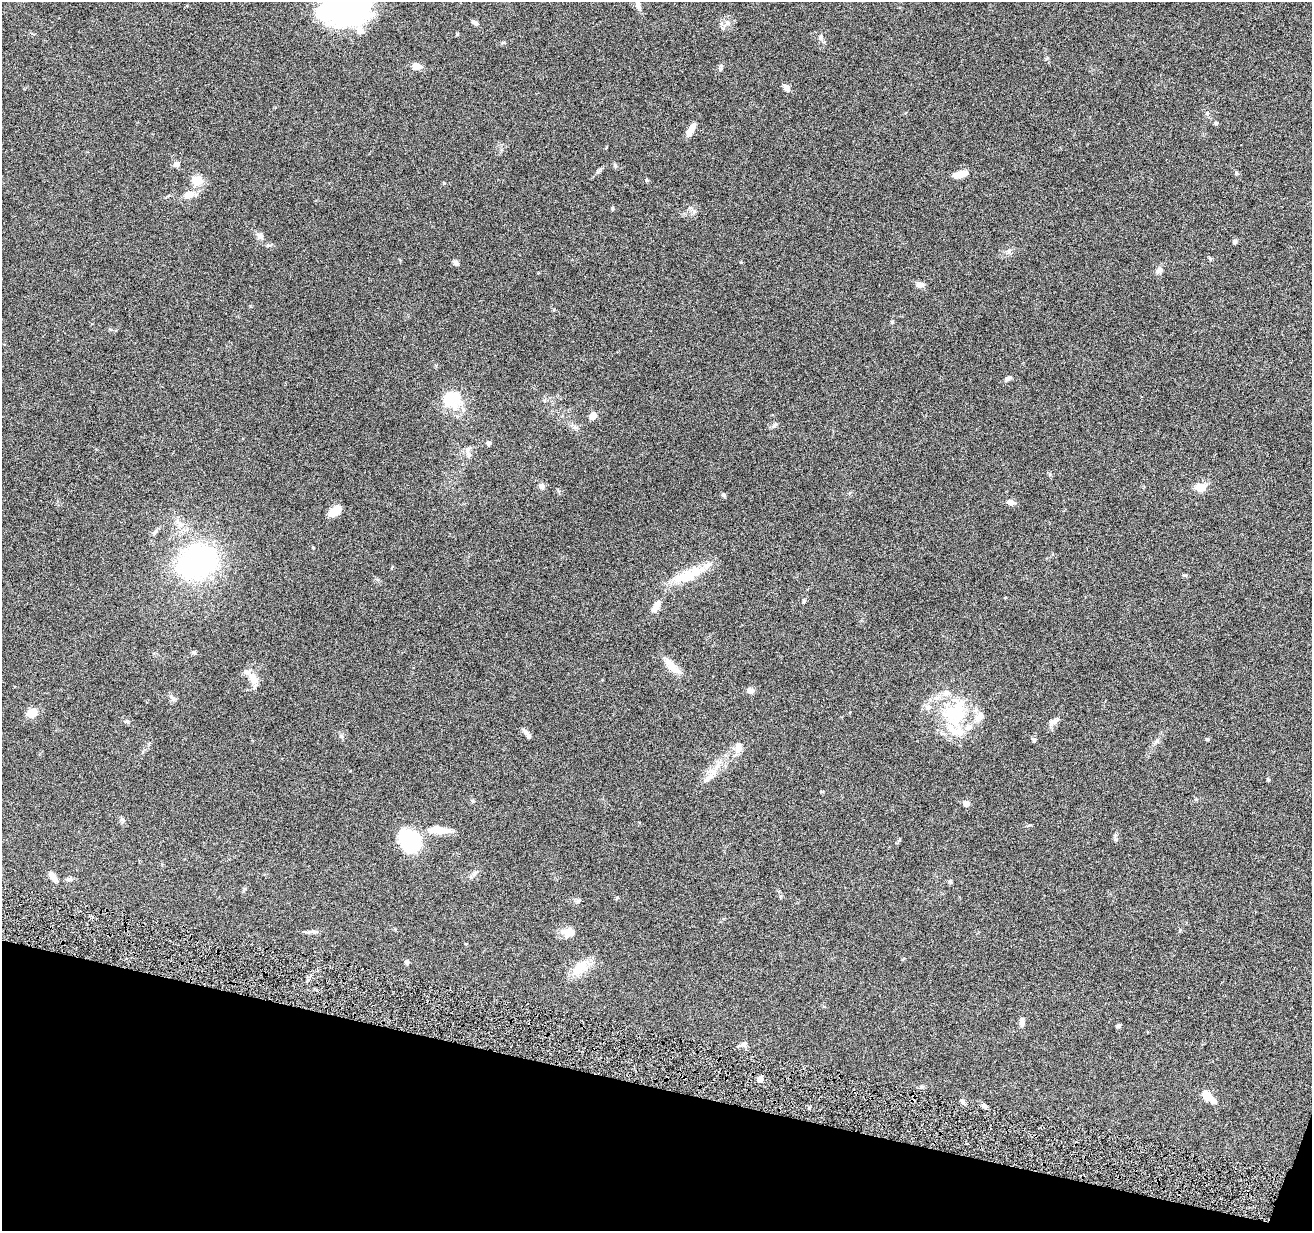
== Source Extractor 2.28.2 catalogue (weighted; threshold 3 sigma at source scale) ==
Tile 15 of 4 x 4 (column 3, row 4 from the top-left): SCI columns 2625-3934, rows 255-1483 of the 5245 x 5297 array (HDU 1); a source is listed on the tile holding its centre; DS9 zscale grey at full resolution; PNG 1314 x 1233 px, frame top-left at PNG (2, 2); no overlay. Shown black and unused: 12% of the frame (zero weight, under 4 of 8 exposures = <1% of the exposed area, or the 3 px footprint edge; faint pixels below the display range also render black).
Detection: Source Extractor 2.28.2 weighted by HDU 2 'WHT'; one run over the whole footprint, this tile lists its part. Background 0.0614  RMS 0.0042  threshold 0.0171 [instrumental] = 3 sigma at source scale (4.09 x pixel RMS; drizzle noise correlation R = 1.36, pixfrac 0.8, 0.05/0.05 arcsec/px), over >= 5 px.
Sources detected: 93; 1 inside a brighter object's white glare — not listed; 10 inside a brighter listed object's ellipse — not listed separately; the other 82 listed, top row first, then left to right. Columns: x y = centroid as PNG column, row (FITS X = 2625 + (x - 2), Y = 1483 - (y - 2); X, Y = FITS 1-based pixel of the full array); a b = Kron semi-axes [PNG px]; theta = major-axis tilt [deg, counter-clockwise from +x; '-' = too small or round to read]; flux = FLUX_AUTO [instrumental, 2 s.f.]
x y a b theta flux
638 4 13 7 -69 1.8
346 8 42 32 2 100
475 23 8 5 -30 1.2
728 23 8 8 - 1.7
457 34 4 4 - 0.37
821 37 9 5 81 0.89
417 66 10 6 -11 3.1
720 69 6 5 - 0.73
787 88 10 6 -55 1.7
1207 113 6 4 -48 0.61
1216 123 5 4 - 0.67
691 130 15 6 59 4
177 164 8 7 - 1.5
960 174 17 7 15 3.5
197 180 5 5 - 18
647 180 6 4 -45 0.51
444 183 4 4 - 0.32
189 195 16 9 20 3.5
612 209 5 3 - 0.42
260 236 11 7 -47 1.8
1235 241 7 6 - 0.75
456 263 7 5 -43 1.3
1159 271 10 8 53 1.5
920 284 9 7 -1 1.8
892 322 5 4 - 0.49
1008 378 9 5 21 1
452 399 19 17 12 17
593 416 5 5 - 6.9
775 425 9 5 51 0.96
489 443 5 4 - 1.3
468 455 12 6 -74 1.7
542 486 8 7 - 1.4
1200 487 13 10 10 4.4
723 495 6 5 - 0.66
1011 502 9 6 -14 1.9
335 511 14 9 37 3.9
179 524 15 8 -65 3.2
155 532 8 5 42 0.94
313 547 4 3 - 0.27
197 562 41 29 25 76
688 575 51 14 25 12
1185 575 8 3 -5 0.46
804 601 7 4 81 0.59
656 606 16 7 59 3.4
194 652 6 5 - 0.61
672 666 28 9 -44 4.8
253 678 19 11 -59 4.1
751 691 9 8 - 1.6
173 698 11 6 -57 1.1
32 713 10 8 37 5
955 715 41 32 -23 25
1053 722 15 6 28 1.9
525 731 12 5 -43 1.3
1208 739 4 4 - 0.57
1034 740 5 5 - 0.58
1156 741 7 5 43 0.83
738 748 13 9 86 2.7
708 778 19 7 50 3.3
1268 780 4 4 - 0.57
966 803 5 5 - 3.1
123 820 8 4 -45 0.76
441 830 24 10 -2 5.2
1116 839 6 4 -29 0.6
899 840 6 4 45 0.5
410 842 22 18 -62 30
474 873 10 6 47 1.2
53 877 13 6 -55 2.7
69 879 10 5 4 1
950 882 7 4 -62 0.61
617 897 5 3 - 0.42
578 900 7 6 - 0.76
567 931 21 8 11 3
314 932 13 5 -3 1.3
407 962 6 5 - 0.9
580 967 29 14 42 7.4
1022 1022 9 6 89 2
1118 1026 6 4 32 0.75
744 1044 10 7 21 1.4
760 1079 5 4 - 3.3
1208 1096 12 6 -42 7.7
963 1102 9 5 -71 1
984 1105 7 5 -68 0.87
Isophote crosses this tile's border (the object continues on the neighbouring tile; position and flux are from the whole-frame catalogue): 2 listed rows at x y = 638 4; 346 8
Unlisted compact peaks at least as high as the median listed source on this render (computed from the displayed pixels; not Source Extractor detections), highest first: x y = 615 165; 1236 173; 341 736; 1210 259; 598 172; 809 1108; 245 889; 694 211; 1047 58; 1050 474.